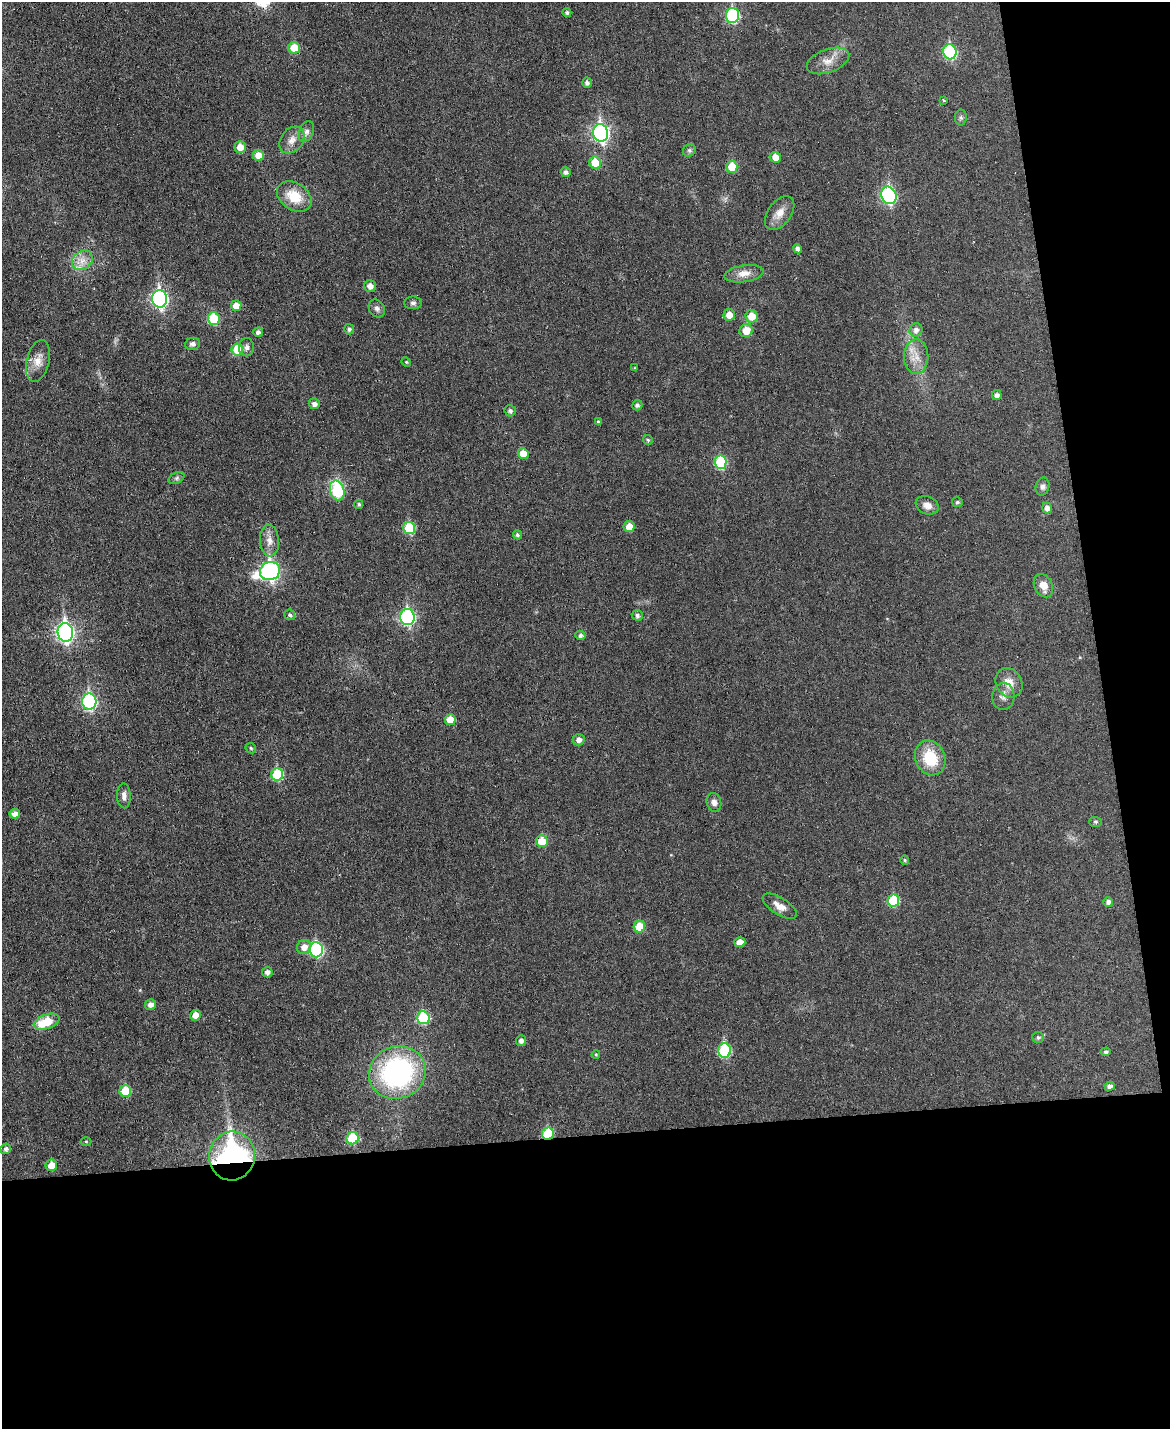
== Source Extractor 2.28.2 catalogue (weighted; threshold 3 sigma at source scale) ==
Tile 12 of 4 x 3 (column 4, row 3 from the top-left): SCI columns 3507-4674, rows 131-1557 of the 4676 x 4653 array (HDU 1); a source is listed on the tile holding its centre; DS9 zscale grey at full resolution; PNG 1172 x 1431 px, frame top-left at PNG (2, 2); each listed source drawn as its Kron ellipse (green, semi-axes under 4 px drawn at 4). Shown black and unused: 26% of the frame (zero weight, under 3 of 6 exposures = <1% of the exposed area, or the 3 px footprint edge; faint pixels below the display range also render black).
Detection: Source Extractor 2.28.2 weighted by HDU 2 'WHT'; one run over the whole footprint, this tile lists its part. Background 0.0383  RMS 0.0043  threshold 0.0175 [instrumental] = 3 sigma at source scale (4.09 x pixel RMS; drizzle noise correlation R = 1.36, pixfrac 0.8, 0.05/0.05 arcsec/px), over >= 5 px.
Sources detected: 109; all 109 listed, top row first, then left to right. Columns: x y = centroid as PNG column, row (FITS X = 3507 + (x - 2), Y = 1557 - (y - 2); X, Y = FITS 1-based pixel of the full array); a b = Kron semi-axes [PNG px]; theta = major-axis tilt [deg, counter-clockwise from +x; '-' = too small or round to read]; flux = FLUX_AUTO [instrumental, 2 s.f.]
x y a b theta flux
567 13 4 4 - 0.95
733 15 7 6 - 39
294 48 6 6 - 7
950 52 7 6 - 38
828 61 22 11 20 4.9
587 83 5 5 - 1.4
944 100 4 3 - 0.36
961 117 8 6 -89 0.87
306 131 11 7 67 1.6
601 133 9 7 -83 100
292 140 15 11 50 3.4
240 147 5 5 - 3.9
689 150 7 5 44 0.9
258 155 5 5 - 5
775 157 5 5 - 3.4
595 163 6 6 - 8.3
732 167 6 5 - 8.8
566 172 5 5 - 1.3
889 195 9 7 -66 57
294 196 19 13 -33 9.5
780 213 19 11 53 4.3
798 249 4 4 - 1.8
82 260 11 9 36 3.5
744 274 20 8 9 3.8
370 286 6 6 - 2
160 299 9 7 -80 95
413 303 9 6 0 1.1
236 306 5 5 - 4.4
377 308 9 7 -57 1.4
729 315 6 5 - 3.6
751 316 6 6 - 5.5
214 319 6 6 - 15
349 329 5 5 - 1
916 330 7 6 - 1.7
746 331 7 6 - 5.7
258 332 5 4 - 1.3
193 344 7 6 - 1.1
247 347 9 7 88 1.5
237 349 6 6 - 9.4
916 357 17 12 90 5.3
38 361 21 11 76 4.7
406 362 5 4 - 0.48
635 368 4 3 - 0.36
997 395 5 5 - 1.6
314 404 5 5 - 1.6
637 405 5 5 - 1.1
510 411 6 5 - 1
598 422 4 4 - 0.84
648 440 5 5 - 0.55
523 454 5 5 - 4.2
720 462 6 6 - 23
176 478 8 5 28 0.91
1043 486 9 7 77 1.4
337 490 10 7 -73 25
957 502 5 5 - 0.78
359 504 5 4 - 0.67
927 505 12 8 -22 2.7
1047 508 5 5 - 1.8
629 527 5 5 - 4.7
409 528 6 6 - 18
517 535 4 4 - 0.79
269 541 16 9 -87 3.4
270 571 10 9 - 110
1043 586 12 9 -63 4.2
290 615 5 5 - 0.87
637 615 5 5 - 1.1
407 617 8 7 - 65
65 632 9 7 -85 120
580 635 5 4 - 1.2
1009 683 15 13 -60 5
1003 696 13 11 85 2.7
89 702 8 7 - 59
450 720 5 5 - 5.4
579 740 6 6 - 1.9
251 748 6 4 -46 0.53
930 758 18 14 -66 14
277 774 6 6 - 19
124 796 12 7 -87 1.9
714 802 9 7 -76 1.8
15 814 5 5 - 2.4
1095 822 6 5 - 0.62
542 841 6 6 - 7.3
905 860 5 4 - 0.47
893 900 6 6 - 16
1108 902 5 5 - 1.5
780 906 19 8 -32 3.5
639 927 6 5 - 8.6
740 942 5 5 - 2.9
304 947 7 7 - 3.2
316 950 7 7 - 43
267 972 5 5 - 1.5
150 1004 5 5 - 2.1
195 1015 5 5 - 3.4
423 1018 6 6 - 22
47 1022 13 7 20 10
1038 1037 5 5 - 0.83
521 1041 5 5 - 1.4
724 1050 7 6 - 27
1106 1052 4 4 - 0.93
596 1055 4 4 - 0.41
397 1072 29 26 23 73
1110 1086 5 4 - 1.5
125 1091 6 6 - 11
548 1134 6 6 - 17
352 1138 6 6 - 17
86 1141 5 3 - 0.41
6 1149 5 5 - 1.2
232 1156 24 23 - 87
51 1165 6 5 - 5.1
Overlapping masked pixels (flux is a lower limit): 2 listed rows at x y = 548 1134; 232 1156